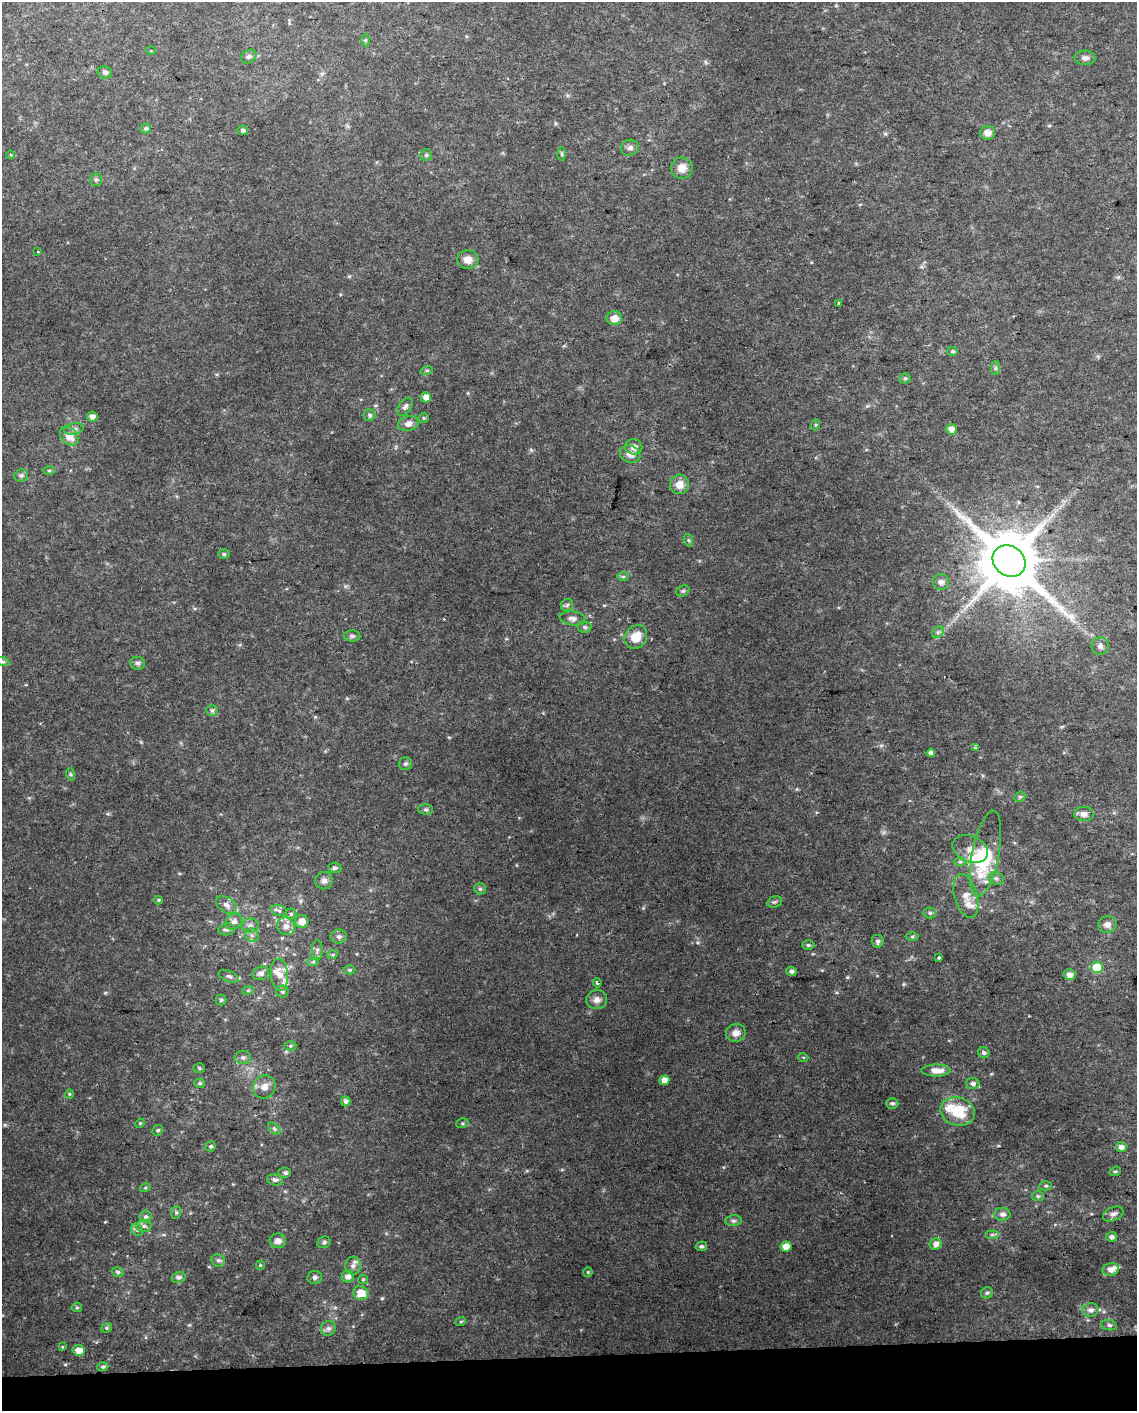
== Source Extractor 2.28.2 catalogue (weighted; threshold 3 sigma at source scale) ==
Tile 10 of 4 x 3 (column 2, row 3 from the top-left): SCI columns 1175-2309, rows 10-1418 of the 4618 x 4284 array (HDU 1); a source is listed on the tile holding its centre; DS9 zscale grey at full resolution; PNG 1139 x 1413 px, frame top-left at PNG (2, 2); each listed source drawn as its Kron ellipse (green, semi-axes under 4 px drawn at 4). Shown black and unused: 4% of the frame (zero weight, under 2 of 3 exposures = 2% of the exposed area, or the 3 px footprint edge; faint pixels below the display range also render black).
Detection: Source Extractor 2.28.2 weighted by HDU 2 'WHT'; one run over the whole footprint, this tile lists its part. Background 0.0735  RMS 0.013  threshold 0.059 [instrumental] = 3 sigma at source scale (4.5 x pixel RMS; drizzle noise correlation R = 1.50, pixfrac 1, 0.0396/0.0396 arcsec/px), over >= 5 px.
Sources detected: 174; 2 inside a brighter object's white glare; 1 long thin detection or spike segment (spike, bleed or trail) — neither listed nor drawn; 8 inside a brighter listed object's ellipse — not listed separately; the other 163 listed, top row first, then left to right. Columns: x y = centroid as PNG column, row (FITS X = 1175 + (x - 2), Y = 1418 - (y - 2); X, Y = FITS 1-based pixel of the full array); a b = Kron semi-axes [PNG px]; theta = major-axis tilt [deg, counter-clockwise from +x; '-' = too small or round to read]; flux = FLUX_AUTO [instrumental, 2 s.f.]
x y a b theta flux
365 40 6 4 89 1.8
151 51 5 3 - 0.96
249 56 8 6 31 3.8
1085 58 10 7 -1 4.6
105 72 7 6 - 3.3
146 128 5 5 - 2.4
243 130 5 5 - 2.6
987 133 7 7 - 7.4
630 148 9 8 - 4.7
562 154 6 4 -89 1.8
10 155 4 3 - 1.7
426 155 5 5 - 2.3
682 168 11 10 - 12
96 180 6 5 - 2.6
38 252 3 2 - 0.89
468 260 10 9 - 9.7
839 303 3 3 - 1.4
614 318 8 7 - 9.7
953 351 5 4 - 2.1
996 368 7 4 88 2.2
427 370 6 4 18 1.9
905 378 5 5 - 1.9
426 397 5 5 - 8.8
405 407 10 6 57 4.7
370 415 6 6 - 2.8
92 417 5 5 - 6.2
424 418 5 4 - 1.6
408 424 10 7 15 7.7
815 425 6 4 72 1.6
74 429 10 5 12 4.2
951 429 5 5 - 8.6
69 436 10 8 -46 13
634 447 8 7 - 8.2
630 454 10 8 -25 8.5
49 471 6 4 0 1.6
21 475 7 6 - 3.8
680 484 10 9 - 13
688 540 6 4 -71 2.1
224 554 6 5 - 2
1009 561 17 14 -37 10000
623 576 6 4 0 1.9
941 582 8 8 - 4.3
683 591 7 5 19 2.4
567 605 6 6 - 3.1
573 618 13 7 -7 6.4
585 627 7 6 - 3
938 632 6 5 - 3
352 636 8 5 -1 2.9
636 637 12 10 53 20
1100 646 9 8 - 5.5
3 662 7 4 -19 2.4
137 663 7 6 - 3.5
212 710 6 5 - 2.3
976 747 3 2 - 2.4
931 753 4 4 - 6.1
405 764 6 6 - 3.1
70 774 6 4 -71 1.8
1020 797 6 5 - 2.4
426 809 7 5 -1 2.5
1084 814 9 7 -1 6.5
970 849 18 13 -24 16
986 854 44 13 79 59
960 862 6 4 0 2.1
335 868 7 5 -6 3
996 878 8 6 -24 4
324 881 9 8 - 5.6
480 889 6 5 - 2.4
966 896 22 11 -74 16
158 900 4 3 - 1.6
775 902 7 5 18 2.7
226 905 11 7 -33 7.2
279 911 8 5 -14 3.2
930 913 6 5 - 2.5
291 914 5 5 - 2.3
302 921 6 6 - 11
234 922 9 7 46 6.2
1107 924 9 8 - 7.1
250 926 8 7 - 5.6
286 926 9 8 - 8.9
226 929 8 6 9 3.6
252 935 7 6 - 4.6
912 936 6 4 0 2
339 937 8 7 - 4.4
878 941 6 6 - 3.3
808 945 6 5 - 2.2
317 950 10 5 -88 3.7
333 954 5 3 - 1.6
939 957 3 3 - 5.9
313 962 6 3 18 1.6
1097 967 6 5 - 44
350 970 6 4 2 2
791 971 5 4 - 4.3
261 973 8 6 24 5.7
279 975 16 8 -86 14
1070 975 6 5 - 8.1
229 976 11 5 -21 3.9
597 983 4 3 - 3.2
248 990 6 4 18 1.5
282 992 6 6 - 2.6
221 1000 5 5 - 2.1
597 1000 10 9 - 7.7
736 1033 10 8 14 8.6
290 1046 6 4 0 2.1
984 1053 6 5 - 3
803 1057 5 3 - 1.2
243 1058 8 6 -3 4.3
199 1068 6 5 - 2.1
936 1071 14 6 1 12
664 1080 5 5 - 10
200 1083 5 4 - 2.4
973 1084 6 5 - 4.4
264 1087 12 11 - 11
69 1094 5 4 - 1.6
346 1101 5 4 - 4.1
892 1103 6 5 - 3.1
958 1111 17 14 -15 42
140 1123 5 4 - 1.3
462 1123 6 5 - 2
274 1129 7 4 -45 2.8
158 1130 5 5 - 2.2
211 1146 5 4 - 2.2
1121 1147 5 5 - 6.2
1115 1171 6 4 19 2
285 1173 6 5 - 3.3
275 1180 8 5 -12 3.9
1046 1186 6 5 - 2.3
145 1188 5 3 - 1.4
1038 1196 6 5 - 2.3
176 1212 6 5 - 2.2
1002 1214 8 6 0 5.6
1113 1214 11 6 23 6.1
146 1216 6 6 - 3.2
733 1221 8 5 6 3
144 1226 7 6 - 4.1
137 1230 6 5 - 3.1
992 1234 7 4 0 2.6
1111 1237 5 5 - 4.3
278 1241 8 7 - 7.6
324 1242 7 5 27 2.8
936 1244 6 5 - 6.9
701 1246 6 4 11 2.8
786 1247 5 5 - 20
218 1260 7 6 - 3.4
260 1265 4 4 - 1.5
353 1266 9 7 87 5.5
1111 1270 8 6 13 8.7
118 1272 6 4 -15 2.8
588 1272 5 4 - 1.6
179 1277 7 5 15 4.2
315 1277 7 6 - 3.5
348 1277 6 6 - 6.4
363 1279 5 4 - 1.5
361 1293 8 6 -15 16
987 1293 6 5 - 2.8
77 1307 5 4 - 2
1090 1310 8 7 - 5.9
461 1321 5 3 - 1.4
1109 1325 8 5 -11 2.8
107 1328 6 4 21 2
328 1328 8 7 - 4.3
62 1347 4 4 - 1.2
79 1351 6 5 - 12
103 1367 5 4 - 2.5